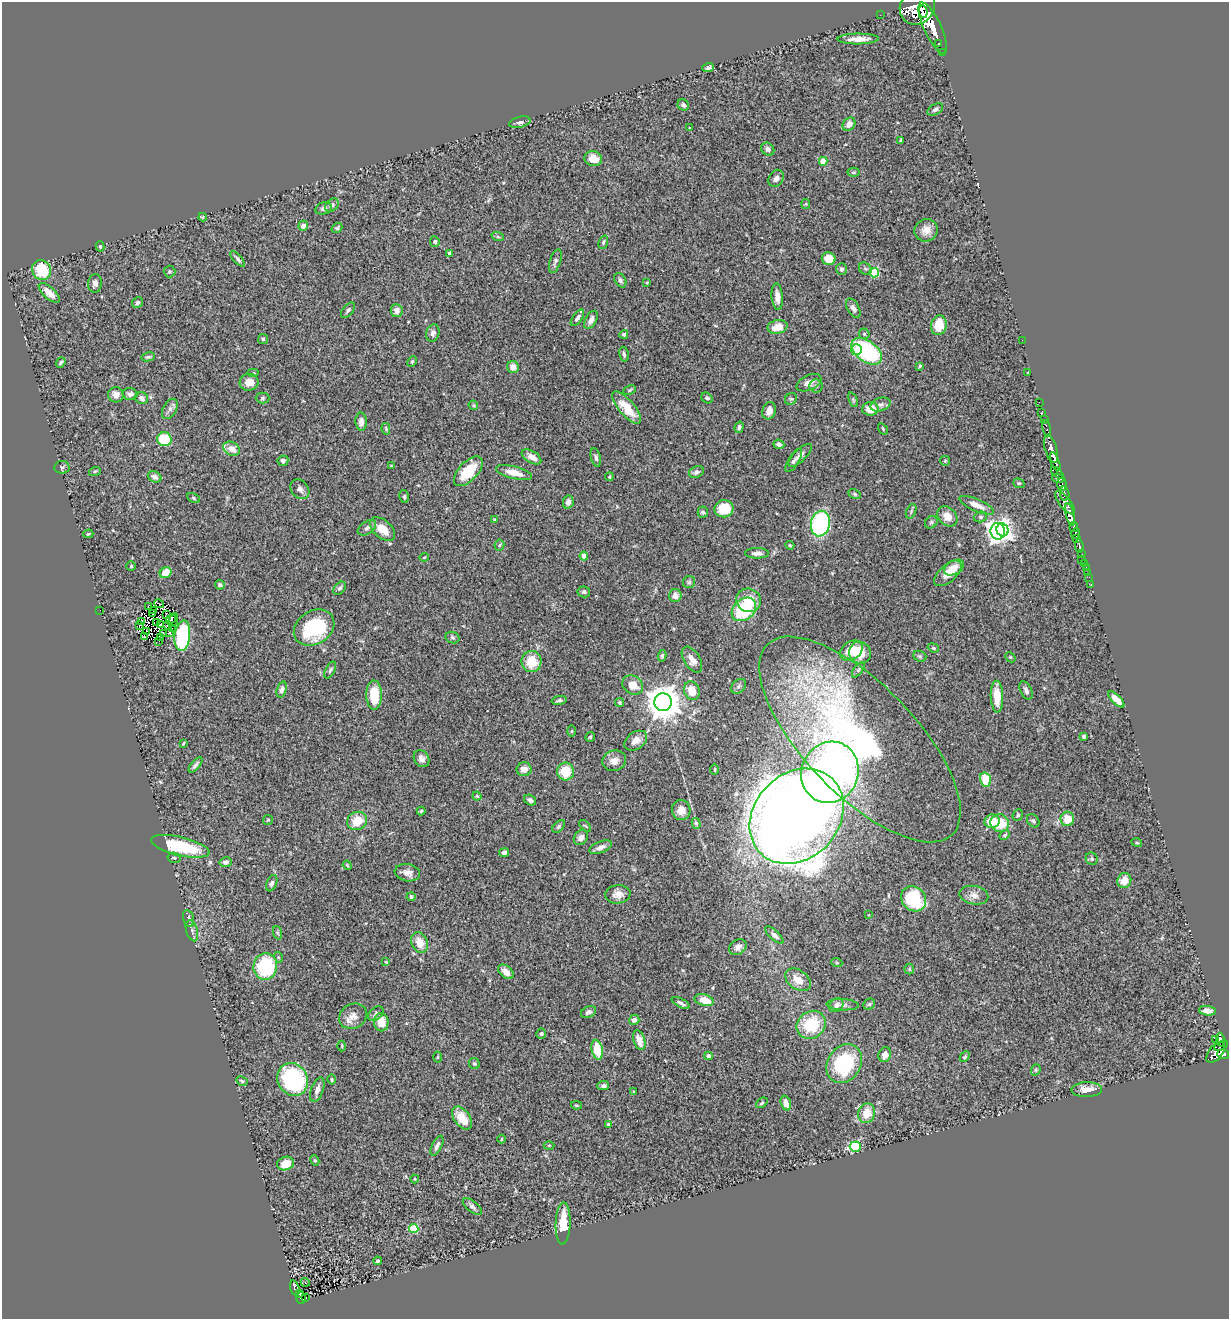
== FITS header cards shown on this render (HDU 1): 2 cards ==
NAXIS1  =                 1227
NAXIS2  =                 1317

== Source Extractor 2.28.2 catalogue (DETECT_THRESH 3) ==
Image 1227 x 1317 px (HDU 1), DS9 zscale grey, 1 PNG px = 1 image px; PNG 1231 x 1321 px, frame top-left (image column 1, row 1317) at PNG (2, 2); each listed source drawn as its Kron ellipse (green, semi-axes under 4 px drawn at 4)
Background 1.15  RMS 0.06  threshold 0.18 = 3 sigma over >= 5 px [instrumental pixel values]
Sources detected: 330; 5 with non-positive FLUX_AUTO (blend fragments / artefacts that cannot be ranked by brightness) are neither listed nor drawn; the other 325 listed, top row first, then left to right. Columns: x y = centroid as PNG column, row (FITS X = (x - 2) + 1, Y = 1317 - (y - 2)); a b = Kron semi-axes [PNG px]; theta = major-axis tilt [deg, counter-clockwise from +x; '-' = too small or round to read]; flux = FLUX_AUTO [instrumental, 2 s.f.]
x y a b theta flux
917 6 19 17 53 6000
923 12 6 3 -80 16000
880 15 2 2 - 5.3
933 28 28 8 -65 8000
858 39 20 5 0 34
939 43 3 3 - 150
942 53 2 2 - 11
708 68 6 4 19 8.4
683 105 6 5 - 9.7
935 109 8 5 28 12
520 122 11 5 13 14
849 124 7 5 50 23
689 128 4 2 - 3.2
900 141 3 3 - 5.4
768 149 7 6 - 15
593 159 9 7 -16 42
823 161 4 4 - 67
854 172 6 4 1 5.9
776 178 9 7 57 18
806 204 5 4 - 4.7
332 205 8 6 44 10
324 208 8 6 12 15
203 217 4 4 - 4.7
303 226 5 4 - 18
337 228 5 4 - 6
926 230 12 11 - 36
498 237 6 4 -19 5.5
435 242 5 4 - 7.2
603 242 7 4 70 7.1
100 246 5 4 - 4.9
449 253 4 3 - 11
829 258 7 6 - 69
238 259 10 4 -47 9.2
555 261 12 5 72 11
842 269 6 5 - 10
865 269 7 5 -41 8.3
42 270 10 9 - 140
169 271 6 6 - 6.9
874 273 5 5 - 200
620 280 8 5 -59 10
647 282 4 3 - 4.2
95 283 9 7 86 17
49 293 13 6 -43 34
777 297 13 5 -85 27
138 302 6 5 - 9.2
853 308 11 6 -61 15
348 310 9 5 52 10
397 311 6 6 - 22
577 318 9 4 54 12
591 320 10 5 61 20
939 325 10 7 79 76
777 327 10 6 12 51
433 333 9 6 73 14
624 334 4 4 - 7.2
864 334 6 5 - 6
263 339 5 5 - 6.2
1022 340 2 2 - 40
857 350 5 5 - 65
867 351 17 10 -37 480
624 354 7 4 -80 9
148 357 7 4 10 6.6
61 362 6 4 52 6.8
412 362 6 4 64 5.5
920 366 4 3 - 4.2
513 367 6 6 - 28
253 373 6 4 0 5.3
1028 373 3 2 - 3.4
249 382 9 8 - 41
809 383 13 7 25 28
816 386 6 6 - 9.5
629 390 6 4 28 6.8
130 394 7 6 - 11
116 395 8 7 - 22
142 398 7 6 - 14
262 398 7 5 0 7.8
707 398 6 5 - 7.6
791 399 6 5 - 6.3
853 400 8 4 -68 5.4
1039 402 2 2 - 2.5
880 404 10 6 16 15
473 405 5 4 - 5.6
627 408 20 8 -49 87
170 409 11 7 60 15
870 409 8 7 - 55
769 411 9 6 72 28
1042 413 3 2 - 15
1044 419 2 2 - 8.6
361 422 9 5 -88 15
739 427 6 4 72 8.6
1046 428 8 3 -81 120
386 429 6 4 -79 4.8
883 429 6 3 -56 3.9
164 439 7 7 - 160
779 444 5 4 - 16
231 449 9 6 -28 36
1051 449 14 6 -73 2000
800 455 15 6 44 18
532 457 11 6 -30 32
596 457 9 5 -76 11
794 460 13 5 58 13
283 461 5 5 - 12
945 461 5 4 - 5
1055 462 10 4 -71 2100
391 466 4 3 - 3.3
62 467 7 6 - 9.1
95 471 6 4 18 5.1
468 471 18 9 46 110
696 472 8 5 25 11
514 473 18 6 -14 49
1057 473 7 4 -43 600
155 477 7 5 -26 18
609 477 4 3 - 4.8
1058 478 6 3 -15 450
1019 483 6 4 -21 6
1062 484 6 4 -83 880
300 489 11 8 -49 17
855 494 6 4 -28 6.2
1065 494 7 4 -82 730
404 496 6 4 -78 6.6
193 498 7 4 -28 6.2
568 502 7 5 78 16
1065 503 14 5 -51 1800
977 505 19 6 -23 33
724 509 9 8 - 110
911 511 7 4 66 7.6
703 512 5 5 - 8.6
1070 515 12 4 -76 3900
947 516 11 9 -44 42
980 517 7 5 15 7.7
494 520 4 3 - 3.9
931 522 7 5 45 8
820 524 13 9 78 510
1074 527 5 3 - 660
367 528 10 6 36 14
382 529 15 9 -40 62
1002 530 6 6 - 950
998 531 8 7 - 2100
88 534 5 3 - 6.5
1075 534 5 4 - 960
1077 539 4 3 - 880
499 545 5 5 - 5.4
790 545 4 4 - 4.6
1079 546 7 3 -82 280
757 553 12 5 -1 18
1081 554 4 3 - 330
584 556 4 4 - 33
424 557 5 3 - 3.1
1081 559 2 2 - 11
1084 563 3 3 - 46
131 566 5 4 - 5.1
954 567 11 6 29 34
1086 567 3 2 - 23
166 573 6 5 - 65
948 573 17 8 42 59
1087 573 2 2 - 12
1089 577 2 2 - 2.7
689 582 6 6 - 7.9
1091 584 3 2 - 14
220 585 5 4 - 6.6
340 588 7 5 44 8.6
584 592 6 5 - 9.1
675 596 6 6 - 27
749 600 12 11 - 73
159 604 5 2 - 0.047
148 607 3 2 - 2.5
744 609 13 10 41 230
100 610 2 2 - 13
154 611 3 2 - 0.93
152 614 3 2 - 4.1
167 615 3 2 - 3.2
171 619 6 3 53 3.2
173 620 7 2 67 4.6
141 621 3 2 - 4
157 622 3 2 - 4.7
161 625 3 3 - 1.5
167 625 4 2 - 3.5
140 626 4 2 - 2.4
314 628 21 16 32 270
172 629 2 2 - 1.5
146 631 3 2 - 3.4
163 633 4 2 - 4.4
169 633 3 2 - 4.5
182 636 15 7 84 290
144 637 3 2 - 7.3
452 637 7 5 -20 8.5
161 638 3 2 - 5
159 641 2 2 - 3.4
933 648 6 4 -21 5.2
851 651 12 9 35 66
860 653 11 10 - 73
662 656 6 4 81 7
920 656 7 5 -20 7
1010 657 6 4 -42 5.3
692 660 14 8 -58 39
531 662 10 10 - 92
330 670 9 4 62 8
858 670 9 4 55 7.6
633 685 11 9 -35 51
738 686 9 6 42 11
282 690 8 5 72 12
1026 690 10 5 -62 14
692 691 9 7 -70 66
374 695 14 8 -89 110
997 697 16 6 -88 77
1116 699 10 4 -45 37
559 700 7 3 11 8.3
663 702 9 8 - 8700
620 703 4 4 - 5.1
572 731 6 4 89 4
1084 736 4 3 - 8.4
590 737 5 4 - 5.2
860 739 133 55 -46 1700
636 741 12 8 34 36
183 743 3 2 - 3.7
422 759 9 7 -55 21
614 761 12 10 15 32
195 765 9 3 50 11
524 769 7 7 - 30
715 769 5 3 - 4.6
565 771 9 8 - 100
830 772 31 28 67 2000
985 779 7 5 -74 99
477 796 4 4 - 5.3
530 800 6 5 - 12
681 810 10 9 - 36
421 811 4 4 - 4.9
1018 815 6 5 - 8
797 816 52 42 47 11000
1067 819 7 7 - 64
268 820 5 5 - 4.8
357 821 10 9 - 73
992 821 7 7 - 71
1033 821 7 5 -50 9
696 823 5 4 - 7.8
1000 823 9 8 - 120
559 826 7 4 46 6.9
585 826 7 2 -44 3.5
1005 835 6 4 28 6.2
581 838 8 6 52 21
1137 843 5 3 - 3.8
180 846 30 9 -13 220
601 847 12 5 21 19
504 853 5 4 - 11
174 858 6 5 - 6.6
1092 859 6 5 - 8.5
225 862 6 5 - 12
347 865 5 3 - 3.5
407 873 13 8 -10 29
1124 881 7 7 - 46
272 883 8 5 67 10
618 894 12 9 5 28
974 895 14 9 -12 29
411 897 4 4 - 12
914 899 13 11 -45 250
869 915 3 2 - 2.6
189 918 8 5 -75 13
192 931 11 5 -74 14
278 933 7 4 -70 7.1
774 935 11 4 -42 13
420 942 11 8 -66 53
738 947 9 7 35 18
278 957 5 3 - 4.3
386 962 4 3 - 3.5
837 963 5 3 - 3.8
265 966 13 12 - 250
909 969 5 5 - 5.4
506 972 9 5 -40 30
798 980 14 9 -34 46
704 1000 9 5 -15 60
681 1003 10 3 -28 11
869 1004 6 5 - 6.2
836 1005 8 6 44 17
843 1005 16 5 -3 18
1208 1011 8 4 -5 20
588 1012 8 5 25 13
376 1014 9 6 41 12
353 1016 14 12 29 34
634 1020 5 5 - 16
381 1022 9 7 -87 54
811 1025 15 13 39 170
541 1033 5 5 - 7.3
639 1040 10 5 -72 42
1215 1040 2 2 - 5.2
1220 1040 7 3 -80 330
1221 1045 7 3 30 330
342 1046 5 3 - 3.9
597 1050 10 5 -78 99
1216 1052 12 6 52 960
1223 1054 6 4 -20 700
885 1055 7 6 - 26
708 1056 4 4 - 18
438 1057 5 3 - 3.7
965 1057 6 4 48 5.8
474 1063 6 5 - 7.4
844 1064 21 16 58 300
1036 1070 6 4 69 5.7
293 1079 17 15 -61 440
332 1080 5 4 - 5.8
242 1081 6 4 -28 5.6
603 1086 6 4 6 11
317 1090 12 6 70 21
1087 1090 15 7 2 43
634 1091 3 3 - 5.1
762 1103 6 4 38 6
786 1103 8 5 -71 29
576 1105 5 4 - 4.4
867 1113 10 8 76 68
462 1118 13 8 -52 68
608 1124 4 3 - 4.5
501 1139 4 3 - 3.4
549 1145 5 3 - 3.4
437 1146 11 5 63 14
855 1147 5 5 - 370
315 1160 5 4 - 5.6
285 1163 8 6 15 59
415 1179 4 4 - 4.5
472 1207 11 5 -39 12
563 1223 21 7 88 82
414 1229 5 4 - 180
378 1261 4 4 - 5
305 1282 4 3 - 3.5
295 1288 8 4 -71 100
299 1293 3 3 - 18
301 1298 6 5 - 110
306 1298 3 2 - 22
At the frame edge (FLAGS 8, measured only in part): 1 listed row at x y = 917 6
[5 non-positive-flux detections neither listed nor drawn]